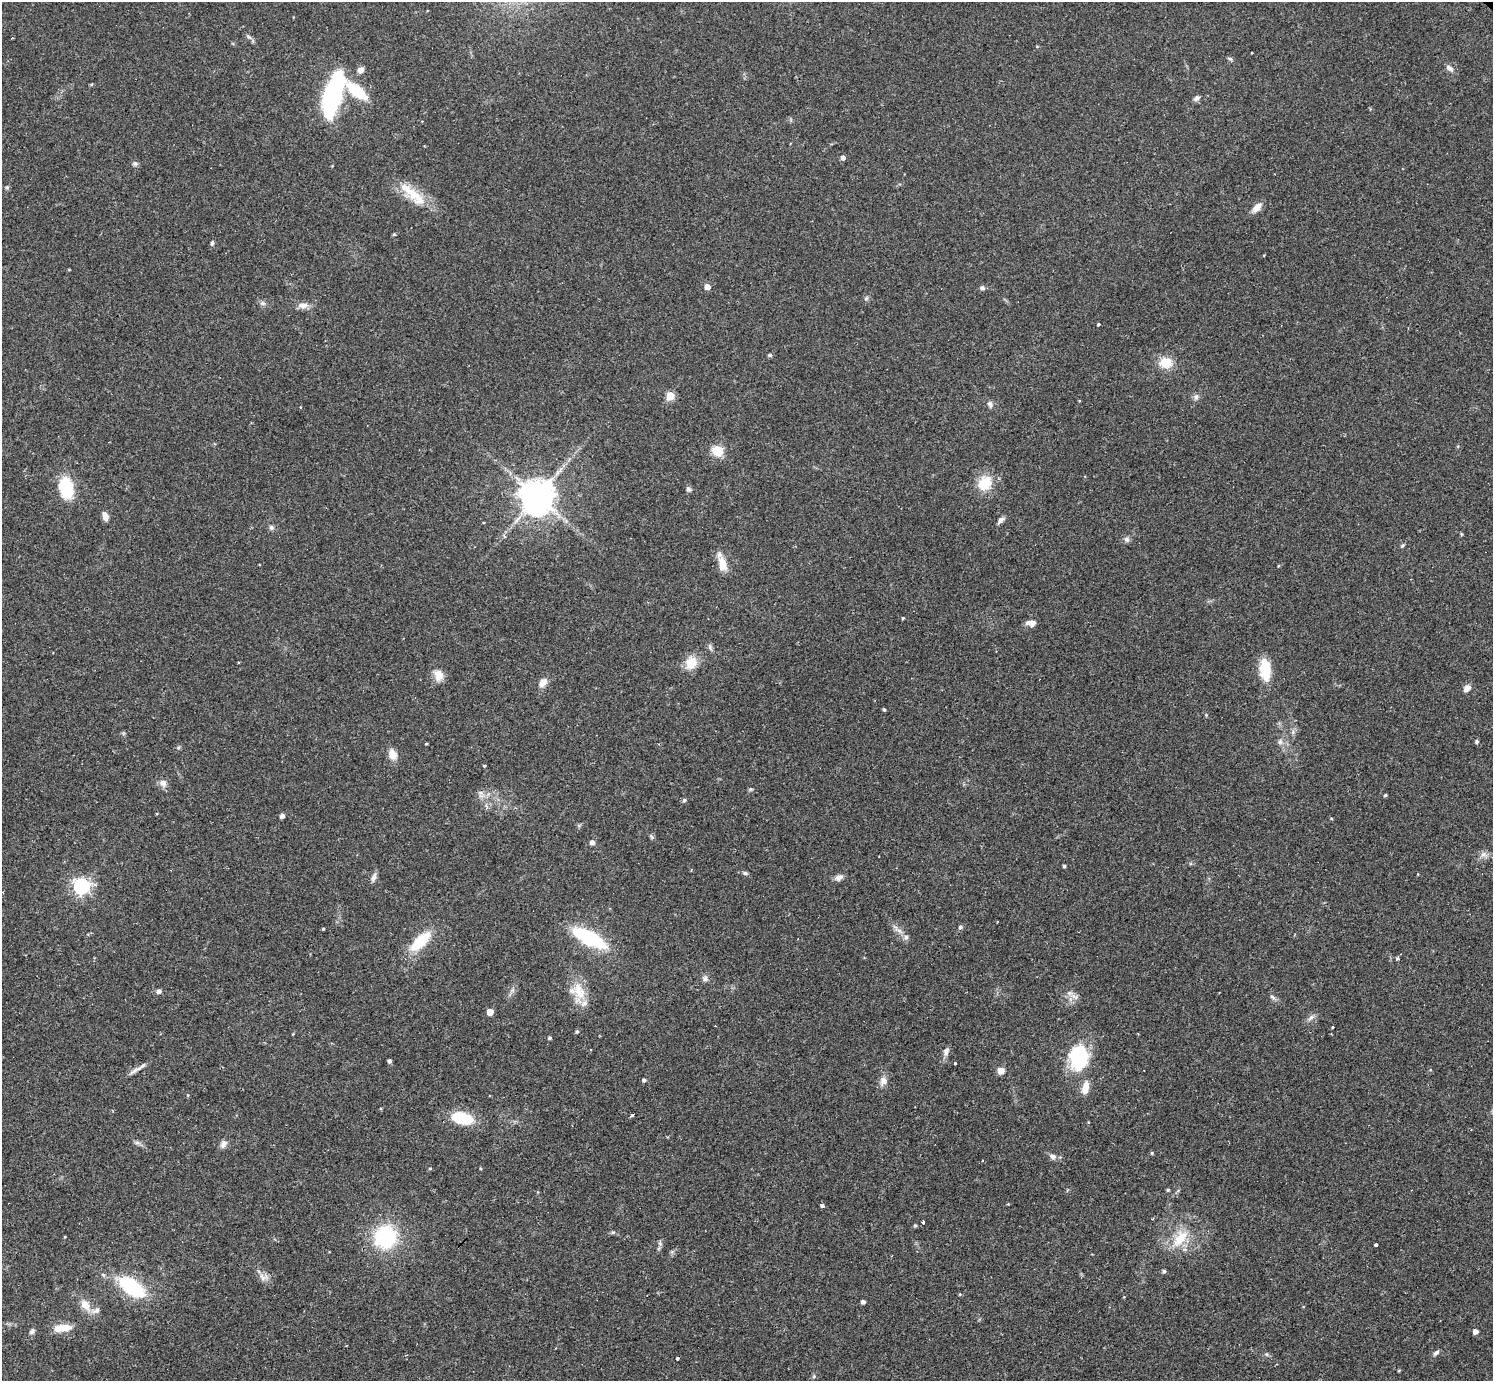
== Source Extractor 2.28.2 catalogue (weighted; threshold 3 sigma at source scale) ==
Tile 7 of 4 x 4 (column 3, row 2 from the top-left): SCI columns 2984-4474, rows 3054-4432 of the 5978 x 5982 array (HDU 1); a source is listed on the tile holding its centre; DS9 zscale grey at full resolution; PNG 1495 x 1383 px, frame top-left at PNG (2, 2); no overlay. Shown black and unused: <1% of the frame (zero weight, under 2 of 3 exposures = <1% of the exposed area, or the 3 px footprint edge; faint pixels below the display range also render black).
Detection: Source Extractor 2.28.2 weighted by HDU 2 'WHT'; one run over the whole footprint, this tile lists its part. Background 0.061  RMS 0.0054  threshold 0.0243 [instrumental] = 3 sigma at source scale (4.5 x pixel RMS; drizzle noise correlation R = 1.50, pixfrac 1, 0.05/0.05 arcsec/px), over >= 5 px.
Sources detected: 127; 1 inside a brighter object's white glare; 2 cosmic-ray / hot-pixel residue — not listed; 2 inside a brighter listed object's ellipse — not listed separately; the other 122 listed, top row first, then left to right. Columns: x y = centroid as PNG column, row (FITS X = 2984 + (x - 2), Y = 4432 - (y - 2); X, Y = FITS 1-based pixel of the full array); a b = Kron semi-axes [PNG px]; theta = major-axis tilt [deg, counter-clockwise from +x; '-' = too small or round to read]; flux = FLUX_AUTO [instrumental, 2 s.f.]
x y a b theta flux
1230 59 6 5 - 0.92
1450 68 11 6 -38 2.2
361 70 9 7 33 2.3
92 84 5 3 - 0.46
357 91 71 14 -33 36
333 97 28 20 72 55
1197 98 9 6 37 1.7
843 157 5 5 - 2.1
135 163 8 6 -3 1.3
7 187 6 4 0 0.77
412 193 41 12 -39 16
1257 207 13 7 48 4.2
394 234 6 4 18 0.55
212 243 5 4 - 1.3
707 287 5 5 - 5
982 288 6 5 - 1.5
866 298 6 5 - 0.97
263 303 8 6 -20 1.4
303 305 14 8 1 3.4
1098 324 3 3 - 0.72
770 355 6 5 - 0.85
1166 363 11 9 -6 12
670 396 5 5 - 19
1196 397 8 7 - 1.6
990 404 9 7 -74 1.8
718 451 15 13 -35 7.9
985 483 14 12 47 16
66 488 16 10 -77 32
688 489 7 6 - 1.3
537 497 11 11 - 970
105 516 10 6 -71 3.4
1001 520 9 6 46 1.9
271 527 7 6 - 1.4
1461 534 5 3 - 0.56
1127 539 7 7 - 1.5
1402 546 6 4 44 0.73
722 565 17 9 -78 8.6
903 618 3 3 - 0.58
1031 623 11 6 -6 3.4
691 663 16 14 56 8.6
1265 670 26 12 -85 14
438 675 15 11 -72 5.6
543 683 11 7 51 4.1
1467 688 9 7 49 2.9
884 709 4 3 - 0.75
1293 732 7 4 72 1.1
1280 742 8 6 -90 1.7
1477 742 4 4 - 1.1
426 744 3 3 - 0.47
392 754 11 8 -70 5.9
484 766 4 3 - 0.59
163 783 9 8 - 3.1
1385 795 5 4 - 0.61
684 800 5 4 - 1.1
487 806 9 3 -69 0.96
282 816 4 4 - 2.5
652 837 6 5 - 0.91
592 842 6 6 - 2
1483 855 10 7 26 2.5
1064 866 3 3 - 1
745 873 7 5 -16 1.1
374 877 12 6 75 2.2
839 877 11 7 23 2.5
82 886 6 6 - 180
960 927 5 5 - 1.2
323 929 3 3 - 0.6
899 931 8 5 -30 2
906 937 6 6 - 1.4
589 938 25 9 -28 63
420 941 23 10 43 22
1397 958 4 3 - 1.6
705 979 8 7 - 1.6
159 991 5 5 - 2.1
579 991 27 15 -68 12
1074 997 12 6 -41 2.6
1273 997 9 5 -44 1.5
490 1012 5 4 - 8.1
1311 1018 10 6 45 1.9
1333 1027 3 3 - 1.2
577 1031 5 4 - 0.65
550 1038 4 4 - 0.92
946 1052 12 7 66 2.3
1079 1057 25 18 86 37
389 1061 4 4 - 1.3
955 1063 3 3 - 1.3
135 1070 21 5 30 2.9
1001 1071 7 7 - 4
644 1080 4 4 - 1.3
883 1081 13 9 77 3.4
1085 1088 18 8 77 5.5
631 1116 4 3 - 2.4
462 1118 17 9 -12 27
137 1143 7 4 0 1.3
223 1144 10 7 59 2.4
1152 1153 5 4 - 0.63
1053 1156 9 7 -31 2.3
982 1161 3 3 - 0.42
430 1168 4 3 - 0.52
480 1168 4 3 - 0.48
1168 1190 4 4 - 0.71
822 1205 4 3 - 2.9
1153 1219 3 2 - 0.53
923 1222 3 3 - 1.8
915 1226 4 4 - 0.73
613 1232 6 4 17 0.76
385 1237 18 16 71 56
1180 1238 28 14 52 14
660 1243 6 5 - 1.1
1376 1245 3 3 - 4.6
1164 1271 4 4 - 1.1
263 1277 12 10 11 3.2
131 1287 22 11 -36 49
960 1294 4 3 - 0.49
863 1302 4 4 - 2
85 1305 15 10 -55 6.1
63 1328 21 8 7 8.3
1475 1331 4 4 - 3.1
32 1332 8 6 55 1.3
1436 1353 10 4 42 1.3
1266 1354 7 5 -1 1
678 1359 3 3 - 1.1
1399 1371 3 3 - 0.51